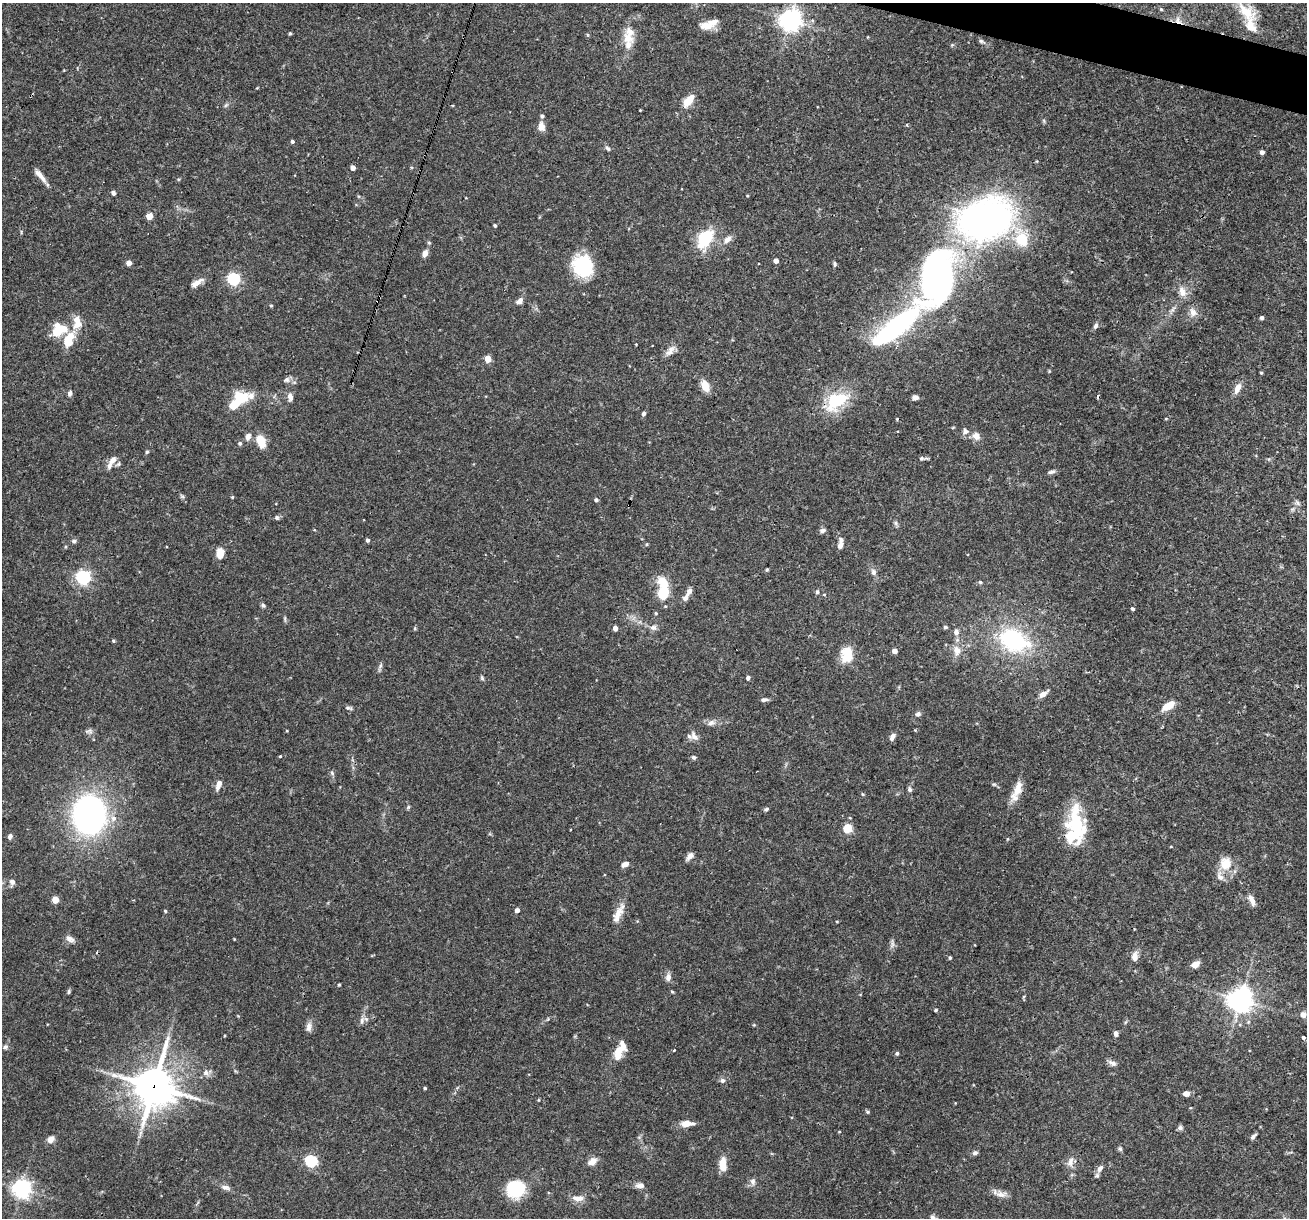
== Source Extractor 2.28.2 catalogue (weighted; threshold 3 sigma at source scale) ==
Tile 10 of 4 x 4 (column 2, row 3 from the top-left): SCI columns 1306-2610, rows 1467-2682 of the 5220 x 5238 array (HDU 1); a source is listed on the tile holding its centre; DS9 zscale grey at full resolution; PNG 1309 x 1220 px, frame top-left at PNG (2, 3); no overlay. Shown black and unused: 1% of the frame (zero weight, under 3 of 4 exposures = <1% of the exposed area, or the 3 px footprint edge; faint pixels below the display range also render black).
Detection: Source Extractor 2.28.2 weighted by HDU 2 'WHT'; one run over the whole footprint, this tile lists its part. Background 0.0759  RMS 0.0036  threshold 0.016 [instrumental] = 3 sigma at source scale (4.5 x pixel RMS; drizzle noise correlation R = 1.50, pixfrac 1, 0.05/0.05 arcsec/px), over >= 5 px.
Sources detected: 210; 6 inside a brighter object's white glare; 3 cosmic-ray / hot-pixel residue — not listed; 16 inside a brighter listed object's ellipse — not listed separately; the other 185 listed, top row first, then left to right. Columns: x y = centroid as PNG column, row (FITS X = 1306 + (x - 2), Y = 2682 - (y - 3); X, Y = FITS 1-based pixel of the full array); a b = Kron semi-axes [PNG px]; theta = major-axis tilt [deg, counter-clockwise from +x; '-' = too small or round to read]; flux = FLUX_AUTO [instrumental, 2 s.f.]
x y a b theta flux
1161 9 5 4 - 0.46
1246 12 30 15 -42 10
791 20 7 7 - 220
1178 20 11 7 -64 1.9
708 24 22 9 20 4.6
290 33 4 3 - 0.49
628 38 18 14 -52 4.6
982 41 10 5 -27 0.84
688 101 18 9 51 4.9
226 105 6 5 - 0.59
640 110 2 2 - 0.25
542 116 4 4 - 0.98
541 126 11 7 -74 2.3
292 141 4 4 - 0.75
608 148 8 4 -44 0.75
1262 152 4 4 - 1.3
353 168 4 4 - 2.5
40 176 21 5 -49 2.7
113 193 5 4 - 0.97
747 196 4 3 - 0.29
149 216 5 4 - 6.9
986 219 23 16 17 360
495 225 3 3 - 0.64
705 238 9 7 59 31
727 239 12 7 44 2.1
1021 239 18 16 -79 10
425 253 8 6 63 2
776 261 4 4 - 2.4
129 263 4 4 - 2.7
835 264 8 4 -85 0.63
583 265 24 22 -12 18
233 279 5 5 - 56
197 283 18 7 33 2.6
1182 292 16 9 -67 3.1
520 301 9 6 38 1.6
271 305 5 3 - 0.34
1193 312 11 10 - 2.3
1262 318 4 3 - 0.91
76 319 9 7 38 2
1095 326 8 6 58 0.94
896 327 127 21 41 110
58 331 11 8 81 11
69 338 22 8 45 5.2
670 351 16 8 49 2.3
488 359 4 4 - 7.2
1261 373 4 3 - 0.38
287 379 7 7 - 1.2
705 386 13 8 -65 4.4
1237 388 15 7 64 2.6
70 393 8 5 82 1
241 396 17 10 -18 9.1
290 397 9 6 -80 1.7
915 397 7 5 2 1.3
836 401 32 19 33 17
644 413 4 4 - 0.97
965 431 8 7 - 1.3
976 436 10 9 - 2.5
248 437 9 7 73 1.8
261 441 16 10 -65 5.3
240 443 5 5 - 0.76
147 452 5 4 - 0.43
921 458 5 5 - 0.63
113 460 10 7 52 2.2
1052 472 10 5 19 0.98
182 496 7 4 -18 0.53
232 497 4 3 - 0.36
596 500 4 4 - 0.88
1297 503 8 5 -37 0.92
277 517 6 6 - 0.72
896 523 7 4 -89 0.66
823 530 7 5 11 1.1
368 540 4 4 - 0.96
74 541 6 5 - 0.73
840 544 13 5 85 2.2
220 553 11 7 -89 4.1
767 570 4 3 - 0.45
873 572 9 7 -70 1.3
83 577 6 6 - 86
980 582 5 4 - 0.54
817 592 5 4 - 0.56
663 593 9 7 75 14
824 595 4 3 - 0.42
686 597 12 7 58 1.6
263 605 6 5 - 0.68
1132 609 4 3 - 0.64
656 613 4 4 - 0.38
653 627 10 7 -9 1.4
945 627 4 4 - 0.65
415 628 6 3 72 0.4
615 628 4 4 - 2.2
956 632 7 6 - 1.4
1013 640 32 22 -24 39
113 641 5 4 - 0.39
957 650 14 9 -82 3.1
895 651 4 4 - 2.3
847 655 19 14 89 7.4
380 666 7 4 71 0.74
482 678 7 5 -78 0.55
748 678 6 5 - 0.71
1043 694 11 5 36 2.4
764 700 8 4 2 1.1
1168 706 18 8 33 4.1
349 708 10 4 -13 0.75
918 714 7 6 - 0.93
711 723 11 7 17 1.7
89 731 10 6 5 1
287 731 4 3 - 0.28
694 736 14 9 -56 2.1
892 737 9 5 60 1.5
280 757 3 3 - 0.43
694 757 5 5 - 0.72
332 773 7 4 -46 0.61
219 784 11 5 69 2.6
994 784 6 4 -1 0.46
910 789 8 5 -75 0.88
1017 791 15 12 46 3.4
862 794 5 3 - 0.33
408 807 6 4 48 0.48
766 809 6 4 27 0.59
89 815 29 24 -89 110
113 818 9 8 - 2.2
1077 827 38 23 -77 20
847 828 10 9 - 4.3
10 836 7 6 - 1.1
1008 839 5 3 - 0.31
690 856 11 6 48 1.5
1225 863 18 16 83 6.1
625 864 8 5 25 2
12 882 8 7 - 1.4
55 900 4 4 - 7.1
1252 900 15 6 -68 2.2
517 910 4 4 - 2.2
165 911 4 4 - 0.39
618 913 28 9 65 4.3
837 922 3 3 - 0.3
70 939 12 7 -28 1.7
234 939 3 3 - 0.26
892 944 13 4 83 1.1
1135 956 13 8 87 2.2
950 958 4 3 - 0.53
1195 964 7 6 - 3.2
668 977 11 7 80 1.7
339 985 4 3 - 0.37
672 991 5 3 - 0.36
69 992 5 4 - 0.58
1241 1000 8 8 - 300
936 1010 4 3 - 0.41
1303 1014 8 7 - 1.7
362 1020 11 6 77 1.4
754 1025 4 3 - 0.35
309 1027 13 7 82 1.7
1116 1034 6 5 - 1.1
224 1036 3 2 - 0.29
1303 1037 3 3 - 0.94
5 1047 7 6 - 0.89
674 1050 3 3 - 0.62
618 1053 19 9 79 4.8
897 1053 5 4 - 0.69
1112 1063 12 6 -27 1.3
206 1073 8 8 - 1.5
722 1080 6 6 - 0.93
154 1086 15 14 - 730
425 1088 3 3 - 0.48
1186 1094 6 5 - 2
538 1100 4 3 - 0.29
867 1112 5 4 - 0.47
687 1123 11 6 2 4.1
1180 1128 7 6 - 0.85
839 1132 5 3 - 0.25
1253 1136 8 4 48 0.91
51 1139 9 7 49 2
1120 1149 6 5 - 0.65
975 1153 7 6 - 0.85
311 1161 5 5 - 44
592 1161 10 7 32 2.8
1070 1162 15 8 66 2.3
723 1164 12 7 -87 5.7
1100 1168 9 6 56 1.5
753 1181 9 7 -89 1.3
640 1185 11 7 -4 1.8
225 1187 12 7 -11 1.4
22 1189 6 6 - 180
516 1189 15 13 27 25
1000 1194 17 8 -5 2.3
578 1198 18 7 -2 2.5
Overlapping masked pixels (flux is a lower limit): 4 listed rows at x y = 1178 20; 896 327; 836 401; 154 1086
Isophote crosses this tile's border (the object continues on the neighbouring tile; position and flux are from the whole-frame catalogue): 1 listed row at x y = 1246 12